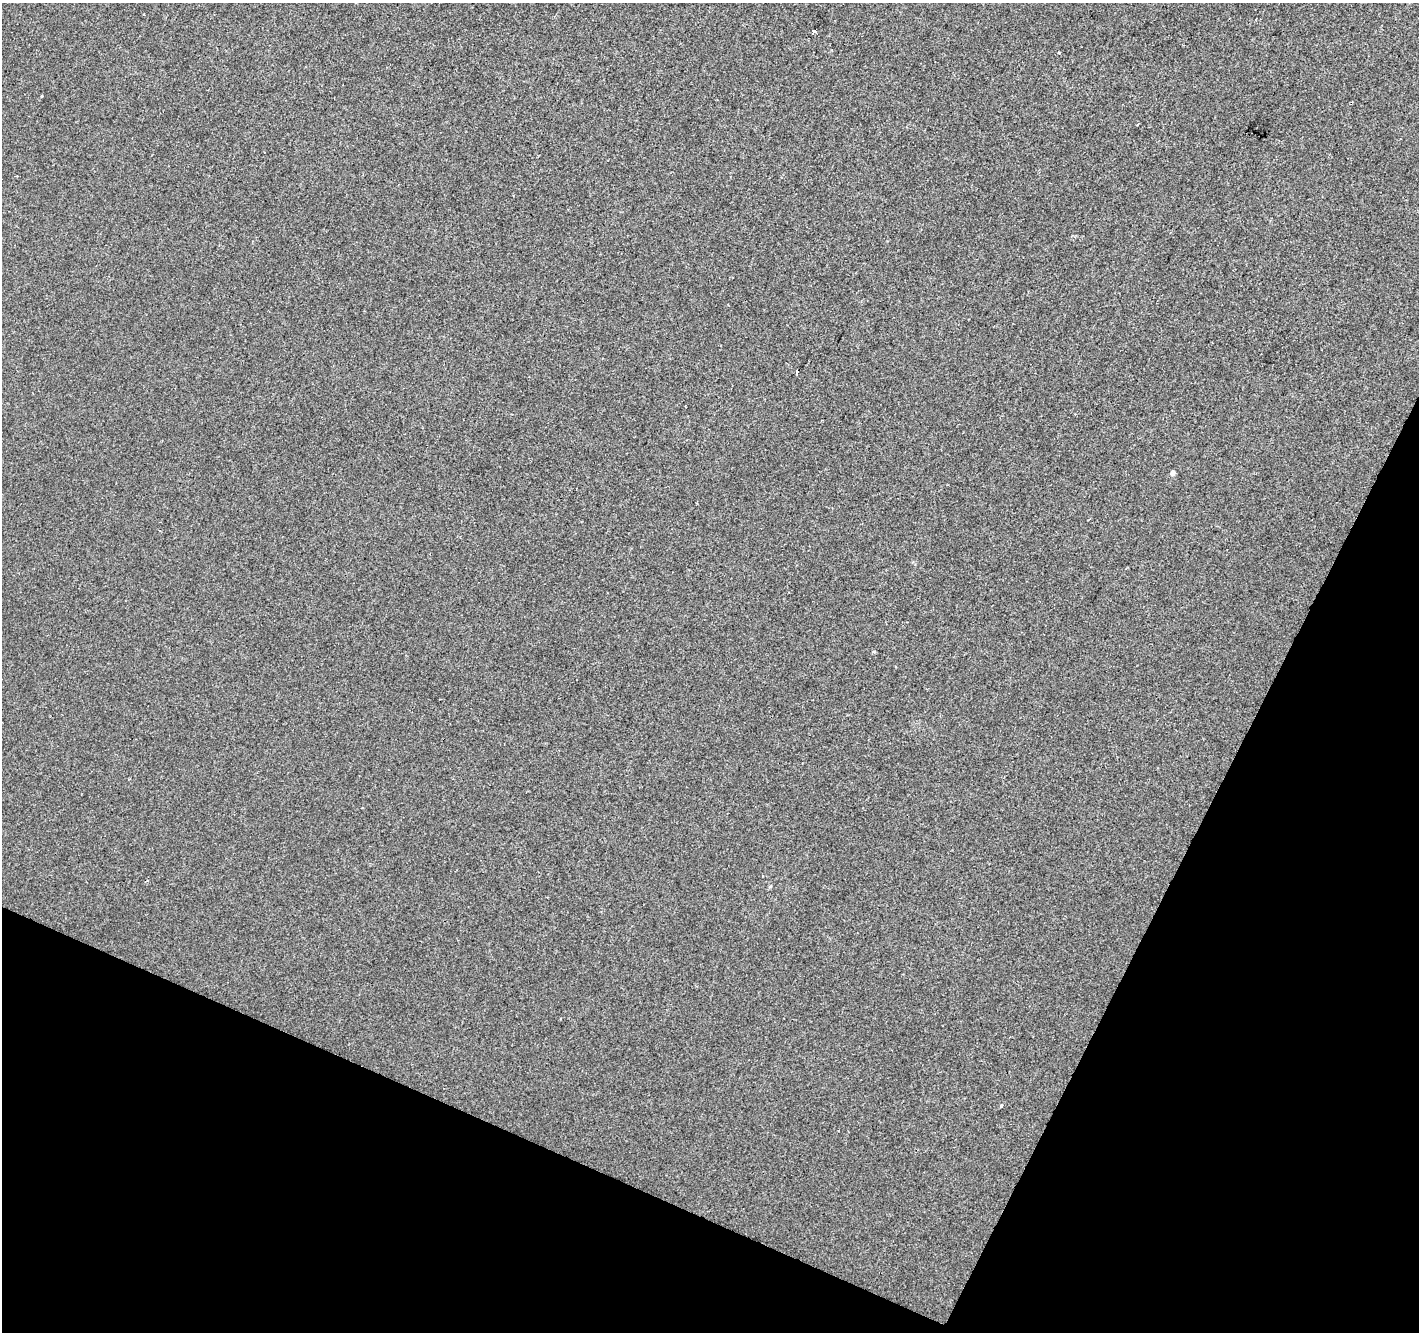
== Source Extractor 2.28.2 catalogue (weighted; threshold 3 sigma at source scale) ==
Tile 15 of 4 x 4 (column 3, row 4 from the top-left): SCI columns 2837-4253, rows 205-1534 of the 5679 x 5792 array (HDU 1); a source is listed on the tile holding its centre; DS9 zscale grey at full resolution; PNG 1421 x 1334 px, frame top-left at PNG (2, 3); no overlay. Shown black and unused: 23% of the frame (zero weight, under 2 of 3 exposures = <1% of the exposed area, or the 3 px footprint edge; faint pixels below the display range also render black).
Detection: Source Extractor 2.28.2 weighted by HDU 2 'WHT'; one run over the whole footprint, this tile lists its part. Background -6.38e-04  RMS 0.0042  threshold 0.0188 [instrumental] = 3 sigma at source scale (4.5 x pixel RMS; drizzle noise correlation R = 1.50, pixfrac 1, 0.0396/0.0396 arcsec/px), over >= 5 px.
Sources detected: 6; all 6 listed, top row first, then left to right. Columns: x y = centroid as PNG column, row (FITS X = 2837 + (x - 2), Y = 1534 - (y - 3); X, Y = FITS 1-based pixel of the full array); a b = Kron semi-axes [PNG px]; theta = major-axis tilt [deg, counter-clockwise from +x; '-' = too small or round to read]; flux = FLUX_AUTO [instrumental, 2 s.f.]
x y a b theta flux
814 31 4 3 - 1.7
1059 52 3 2 - 0.55
17 176 2 2 - 0.41
797 372 3 2 - 0.74
1172 473 5 4 - 1.5
1001 1106 4 3 - 0.49